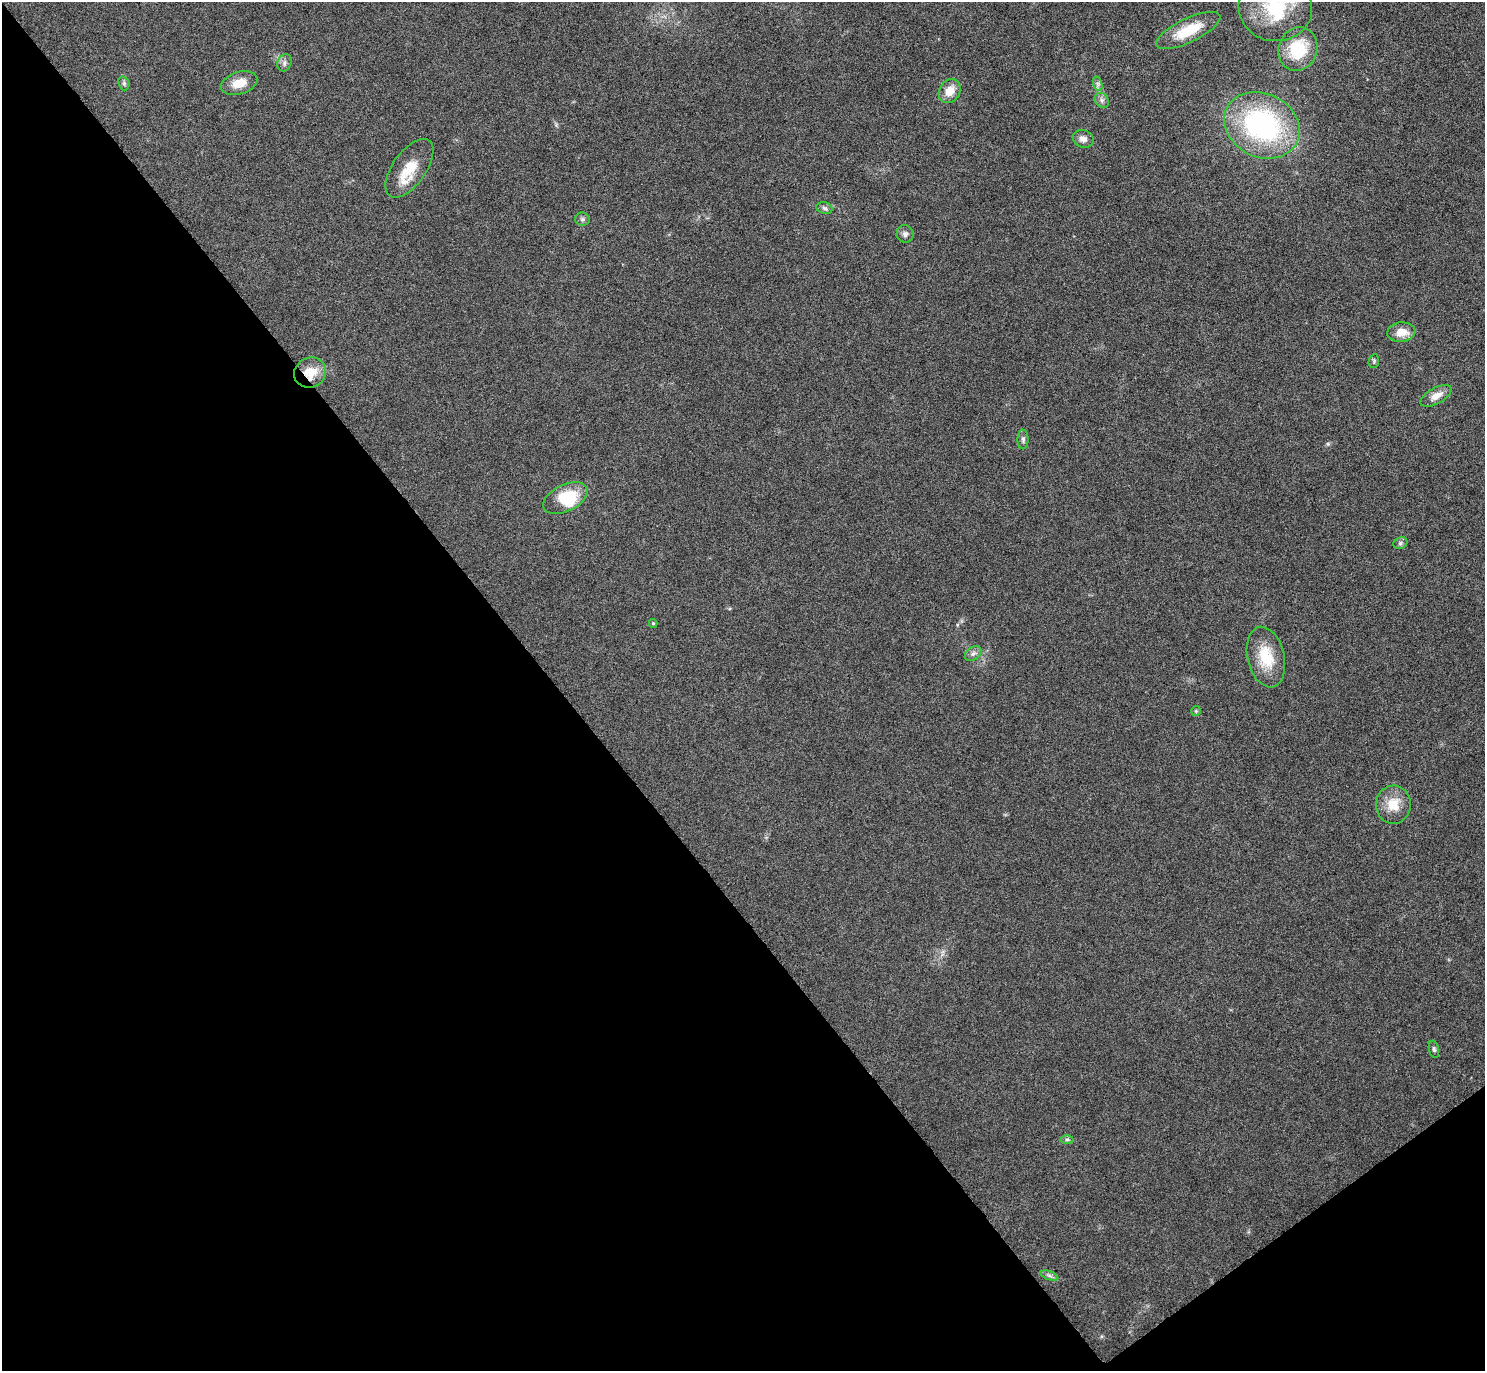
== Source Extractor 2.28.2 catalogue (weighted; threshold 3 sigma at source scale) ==
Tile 14 of 4 x 4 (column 2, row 4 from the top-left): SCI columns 1506-2988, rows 176-1544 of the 5961 x 5953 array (HDU 1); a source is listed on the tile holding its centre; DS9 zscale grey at full resolution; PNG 1487 x 1373 px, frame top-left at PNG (2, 2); each listed source drawn as its Kron ellipse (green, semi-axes under 4 px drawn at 4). Shown black and unused: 40% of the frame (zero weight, under 5 of 9 exposures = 2% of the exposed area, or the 3 px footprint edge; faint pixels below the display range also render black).
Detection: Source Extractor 2.28.2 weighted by HDU 2 'WHT'; one run over the whole footprint, this tile lists its part. Background 0.0516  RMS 0.0041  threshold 0.0167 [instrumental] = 3 sigma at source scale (4.09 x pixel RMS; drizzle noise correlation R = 1.36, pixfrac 0.8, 0.05/0.05 arcsec/px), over >= 5 px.
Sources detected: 32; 2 inside a brighter object's white glare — neither listed nor drawn; the other 30 listed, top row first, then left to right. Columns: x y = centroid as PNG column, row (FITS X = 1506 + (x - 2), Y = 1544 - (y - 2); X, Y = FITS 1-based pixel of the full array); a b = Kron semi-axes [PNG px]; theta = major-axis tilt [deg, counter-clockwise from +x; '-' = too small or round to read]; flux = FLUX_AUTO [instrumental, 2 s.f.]
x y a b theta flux
1275 8 37 33 -7 26
1188 30 35 12 26 12
1298 49 22 19 69 15
284 63 9 7 68 1.3
124 83 7 5 -71 0.78
239 83 19 11 17 5.8
1098 84 7 4 -71 0.89
950 91 13 10 58 5.2
1102 100 8 6 -47 1.2
1262 125 39 31 -27 70
1083 139 11 8 -19 2.2
409 168 34 16 55 11
824 208 8 6 -18 0.99
582 219 7 6 - 0.9
905 234 9 8 - 1.4
1401 332 14 10 6 4.8
1374 361 7 5 79 0.64
310 373 16 14 28 8
1436 396 17 8 29 3.6
1023 439 10 5 -90 1.1
565 498 24 13 26 15
1400 543 7 5 23 0.87
653 623 4 4 - 0.48
973 654 9 6 37 1.4
1266 657 31 18 -77 12
1196 711 5 5 - 0.51
1393 805 19 17 -89 7.5
1434 1049 9 5 -78 0.81
1067 1139 6 4 0 0.66
1049 1275 9 4 -19 0.94
Overlapping masked pixels (flux is a lower limit): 1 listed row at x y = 310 373
Isophote crosses this tile's border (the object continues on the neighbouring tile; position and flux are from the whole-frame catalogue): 1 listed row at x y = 1275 8
Unlisted compact peaks at least as high as the median listed source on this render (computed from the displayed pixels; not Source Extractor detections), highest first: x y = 1328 444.